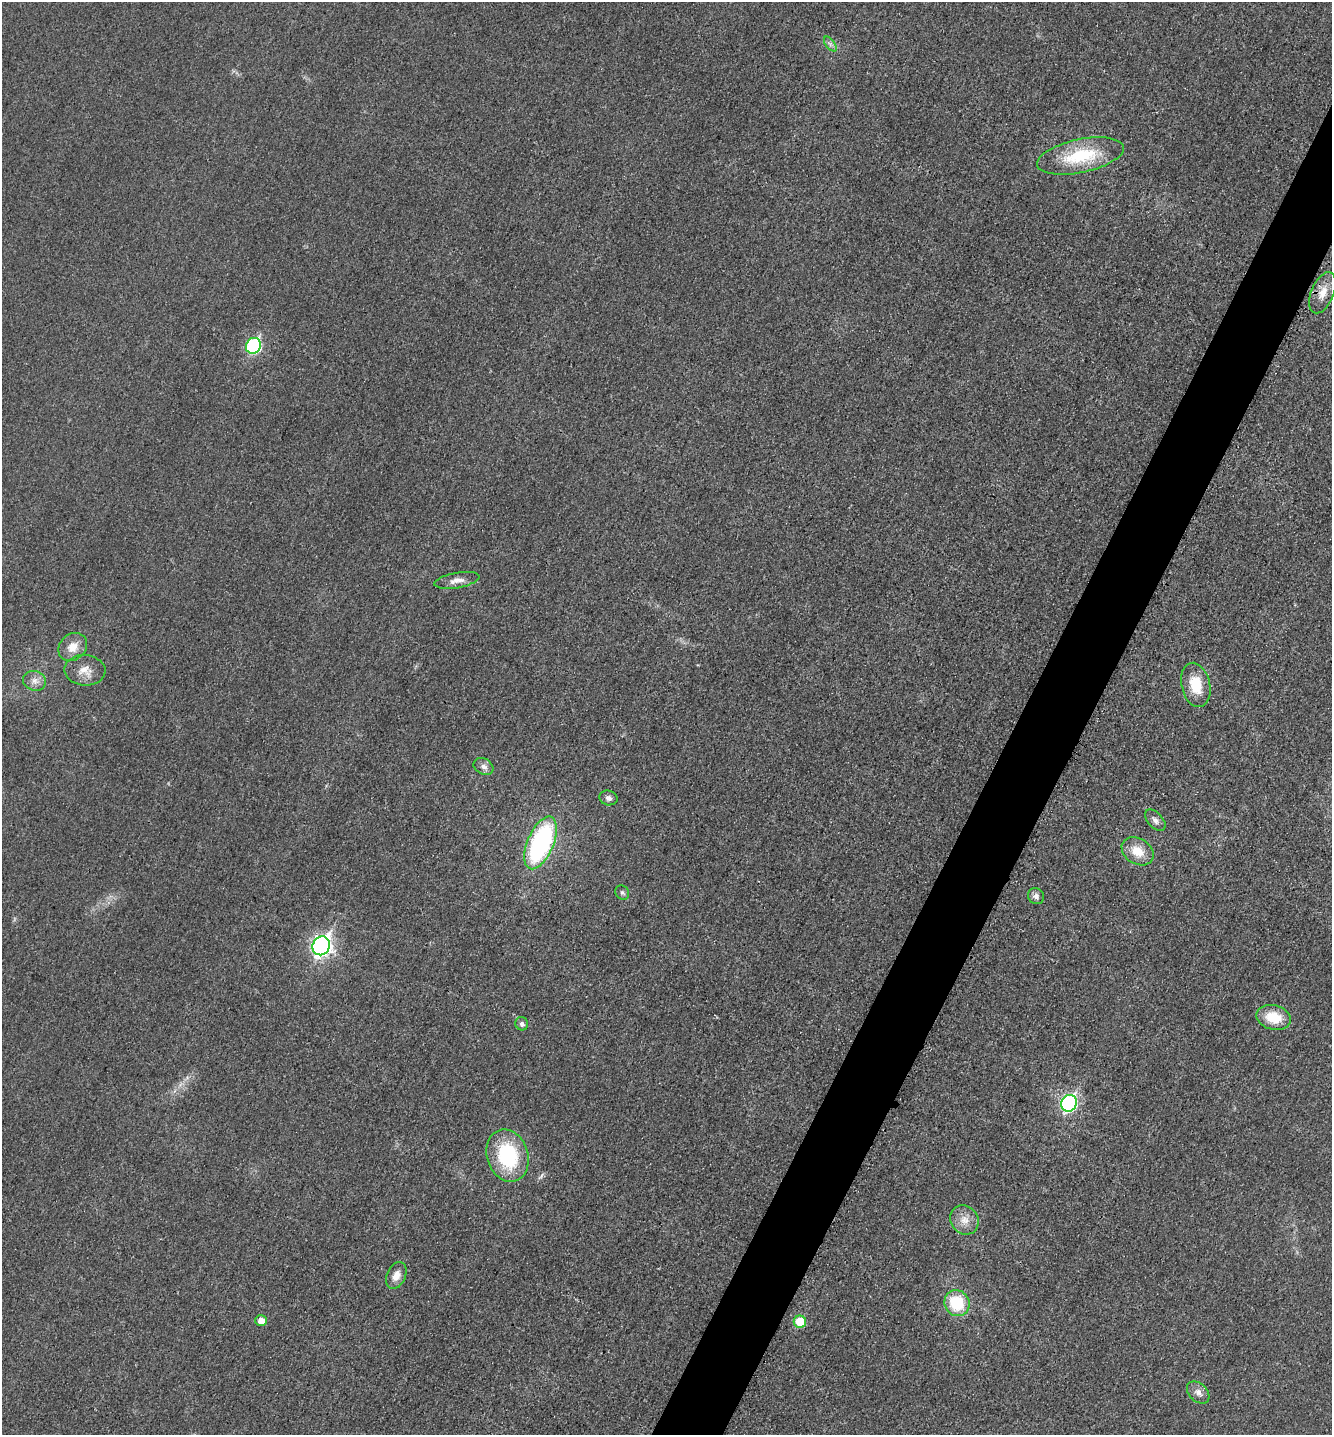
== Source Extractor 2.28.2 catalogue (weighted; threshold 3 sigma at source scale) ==
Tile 10 of 4 x 4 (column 2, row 3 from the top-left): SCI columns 1482-2811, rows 1449-2881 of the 5770 x 5759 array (HDU 1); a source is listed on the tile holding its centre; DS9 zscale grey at full resolution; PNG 1334 x 1437 px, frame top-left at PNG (2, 2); each listed source drawn as its Kron ellipse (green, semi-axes under 4 px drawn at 4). Shown black and unused: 5% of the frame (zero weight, under 3 of 4 exposures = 1% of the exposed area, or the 3 px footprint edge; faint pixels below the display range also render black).
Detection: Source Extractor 2.28.2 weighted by HDU 2 'WHT'; one run over the whole footprint, this tile lists its part. Background 0.0197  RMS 0.0057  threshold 0.0257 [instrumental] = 3 sigma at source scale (4.5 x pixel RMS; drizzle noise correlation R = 1.50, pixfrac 1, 0.05/0.05 arcsec/px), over >= 5 px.
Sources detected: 27; all 27 listed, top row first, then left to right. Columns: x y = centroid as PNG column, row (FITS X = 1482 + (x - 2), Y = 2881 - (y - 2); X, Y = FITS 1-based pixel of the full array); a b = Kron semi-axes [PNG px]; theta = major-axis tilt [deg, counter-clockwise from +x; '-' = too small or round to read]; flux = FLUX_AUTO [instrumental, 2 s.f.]
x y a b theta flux
830 44 8 4 -53 1.6
1080 156 44 16 12 33
1323 293 22 11 68 7.9
253 346 8 7 - 79
457 580 23 7 10 5
73 647 15 13 41 7.8
85 670 20 15 -4 7.9
35 681 12 10 -19 3.9
1196 685 22 14 -77 16
483 766 10 8 -31 3.3
608 798 9 7 -14 2.4
1155 820 13 7 -48 2.7
540 843 28 13 67 100
1138 851 17 12 -33 11
622 893 8 6 -52 1.4
1036 896 8 7 - 2.5
321 946 10 8 61 250
1274 1017 18 12 -13 15
522 1024 7 6 - 2
1069 1103 8 7 - 130
508 1156 26 20 -73 45
964 1220 15 13 -53 6.7
396 1275 14 9 66 5.2
957 1303 13 12 - 25
261 1320 6 5 - 5.2
800 1322 6 6 - 15
1198 1392 13 9 -43 3.8